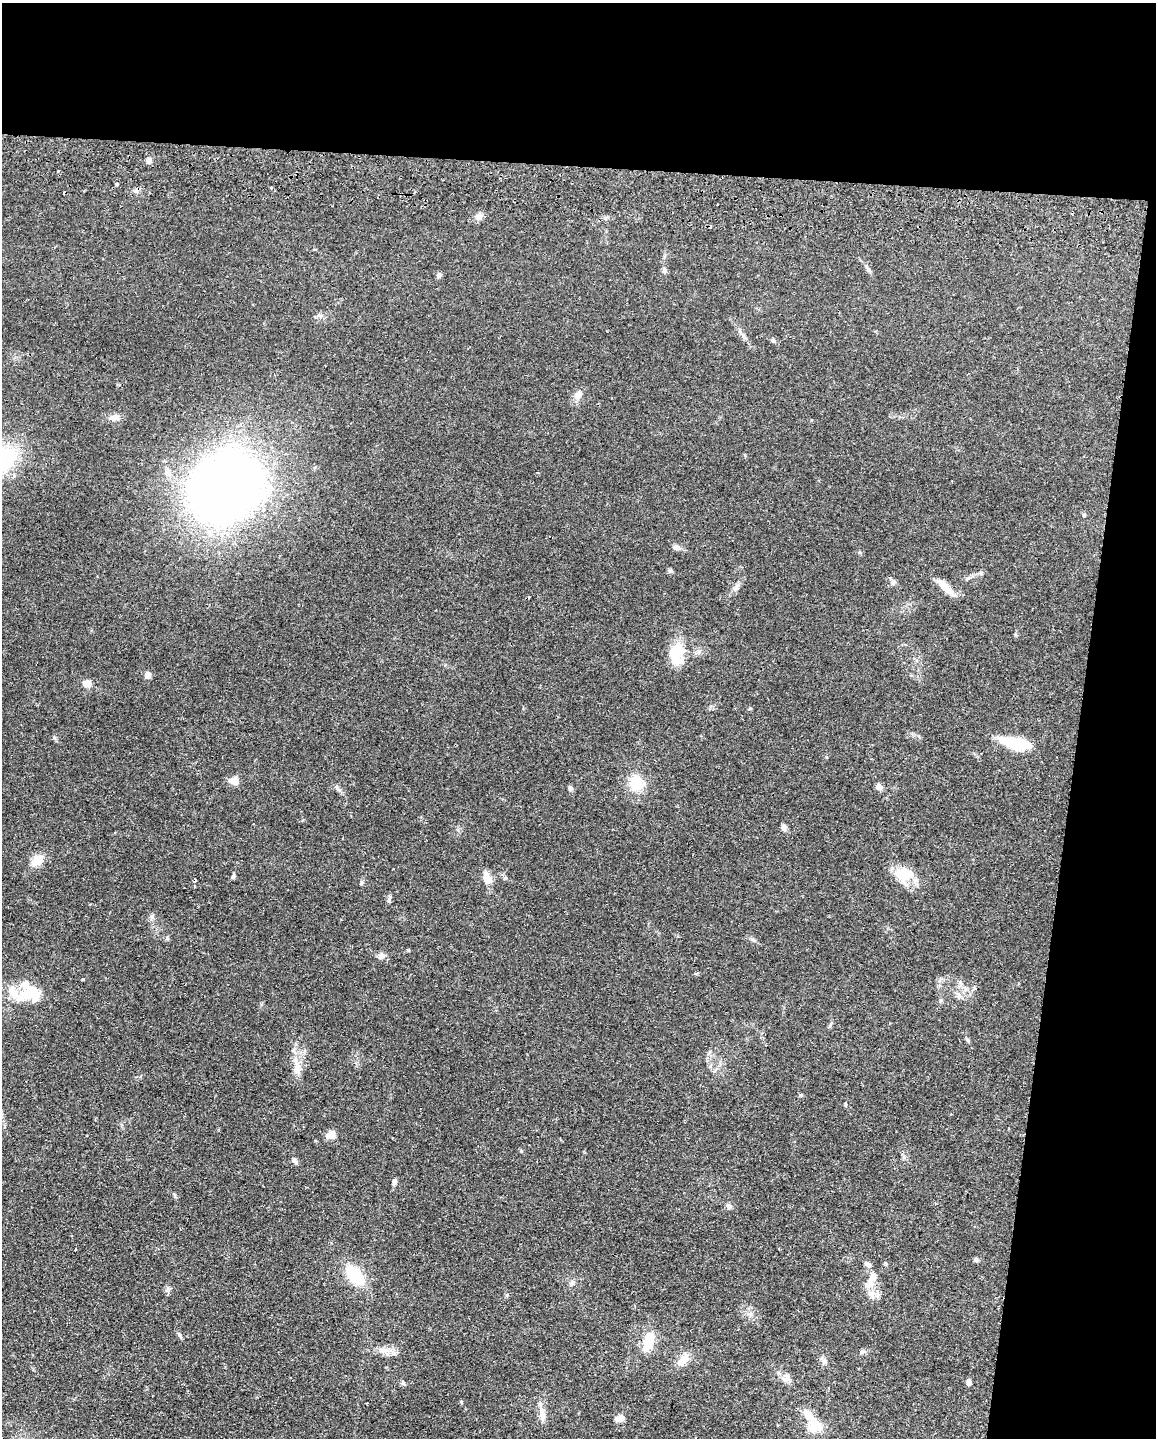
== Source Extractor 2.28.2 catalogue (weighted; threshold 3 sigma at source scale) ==
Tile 4 of 4 x 3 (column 4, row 1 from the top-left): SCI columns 3473-4626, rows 3039-4474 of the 4634 x 4751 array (HDU 1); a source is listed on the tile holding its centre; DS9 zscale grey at full resolution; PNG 1158 x 1440 px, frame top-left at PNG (2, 3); no overlay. Shown black and unused: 18% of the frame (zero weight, under 2 of 3 exposures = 3% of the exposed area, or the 3 px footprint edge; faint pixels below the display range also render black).
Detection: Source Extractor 2.28.2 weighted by HDU 2 'WHT'; one run over the whole footprint, this tile lists its part. Background 0.122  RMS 0.0096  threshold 0.0434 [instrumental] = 3 sigma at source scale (4.5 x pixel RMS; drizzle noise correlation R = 1.50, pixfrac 1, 0.05/0.05 arcsec/px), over >= 5 px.
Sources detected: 72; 2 inside a brighter object's white glare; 4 cosmic-ray / hot-pixel residue — not listed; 5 inside a brighter listed object's ellipse — not listed separately; the other 61 listed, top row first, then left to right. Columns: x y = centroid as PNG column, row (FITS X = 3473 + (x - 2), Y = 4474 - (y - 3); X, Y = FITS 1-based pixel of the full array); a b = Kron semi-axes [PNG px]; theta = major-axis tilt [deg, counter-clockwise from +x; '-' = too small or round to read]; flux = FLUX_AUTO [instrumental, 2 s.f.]
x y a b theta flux
148 161 7 6 - 2.3
117 184 4 3 - 2.1
479 217 10 8 29 4.9
664 270 7 4 -72 1.7
439 275 6 6 - 2.8
773 340 5 5 - 2.1
577 395 9 8 - 6.7
114 418 14 8 6 5.9
227 487 43 34 32 1300
1084 515 5 5 - 1.2
675 548 8 6 -1 2.7
670 571 7 4 0 1.5
893 582 9 5 79 2.6
736 587 13 4 65 3.3
945 587 28 7 -43 13
677 654 29 17 84 27
147 675 5 5 - 9.8
87 683 7 6 - 11
1016 743 32 11 -13 41
234 781 11 9 -16 8.3
636 783 16 14 -66 24
879 787 8 6 -49 4.6
570 788 6 6 - 2.4
784 827 9 6 -74 2.9
37 860 15 11 39 13
901 875 30 16 -52 19
233 877 6 5 - 1.9
486 877 15 8 -71 9.7
195 880 5 4 - 4
361 883 6 4 47 1.3
389 899 11 4 81 2
152 917 9 4 -90 2.3
381 955 9 8 - 3.9
83 979 3 3 - 2.3
960 983 7 4 -37 2.2
25 996 46 18 5 31
967 1040 7 4 -53 1.4
298 1068 23 9 -81 11
331 1135 11 9 28 7.4
295 1161 9 5 -63 2.5
394 1182 7 5 80 2.8
728 1206 8 7 - 2.7
75 1249 3 2 - 0.98
976 1260 6 6 - 1.7
355 1275 26 16 -51 35
873 1276 14 10 -85 8.2
572 1283 9 6 71 3.1
180 1335 7 4 -71 1.6
648 1341 23 11 72 21
382 1350 12 6 -22 5.4
862 1352 6 5 - 1.9
683 1359 18 10 49 11
824 1361 9 6 -16 3
786 1378 13 7 65 4.6
968 1382 5 4 - 7.2
403 1383 7 6 - 1.8
461 1402 5 4 - 0.96
542 1416 18 7 -85 7.9
620 1418 12 8 14 4.7
778 1425 3 2 - 1
815 1426 21 13 3 15
Unlisted compact peaks at least as high as the median listed source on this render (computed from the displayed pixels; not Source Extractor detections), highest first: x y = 521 1151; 801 1095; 54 738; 167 938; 507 1295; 981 573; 845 1104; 408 950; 168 1289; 752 939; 826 757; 750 708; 175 1196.